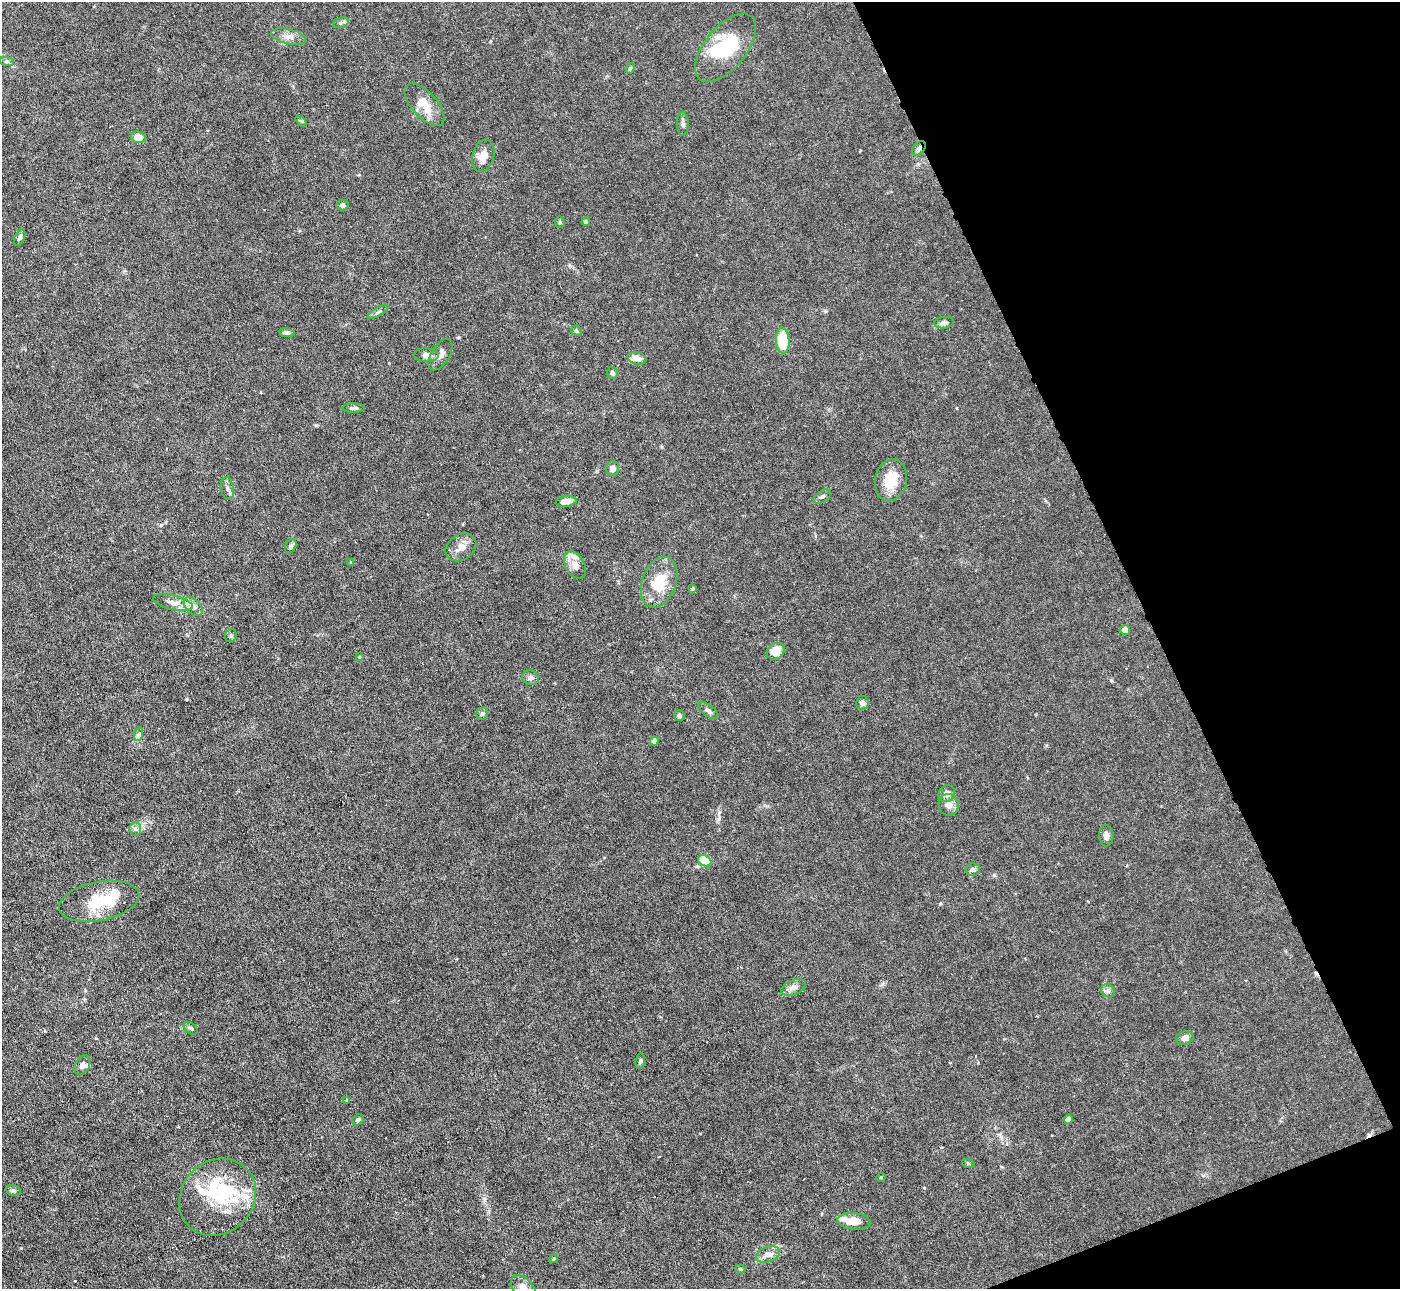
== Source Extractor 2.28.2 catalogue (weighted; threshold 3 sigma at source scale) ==
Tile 12 of 4 x 4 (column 4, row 3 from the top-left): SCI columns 4196-5593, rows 1570-2856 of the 5593 x 5578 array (HDU 1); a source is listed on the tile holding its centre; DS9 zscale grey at full resolution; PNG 1402 x 1291 px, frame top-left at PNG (2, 2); each listed source drawn as its Kron ellipse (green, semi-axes under 4 px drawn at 4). Shown black and unused: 19% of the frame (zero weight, under 3 of 6 exposures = <1% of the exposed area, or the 3 px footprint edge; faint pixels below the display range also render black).
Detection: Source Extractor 2.28.2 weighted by HDU 2 'WHT'; one run over the whole footprint, this tile lists its part. Background 0.0215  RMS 0.0027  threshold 0.0112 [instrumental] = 3 sigma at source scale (4.09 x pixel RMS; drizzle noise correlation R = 1.36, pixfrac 0.8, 0.05/0.05 arcsec/px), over >= 5 px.
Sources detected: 87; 2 inside a brighter object's white glare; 2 cosmic-ray / hot-pixel residue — neither listed nor drawn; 9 inside a brighter listed object's ellipse — not listed separately; the other 74 listed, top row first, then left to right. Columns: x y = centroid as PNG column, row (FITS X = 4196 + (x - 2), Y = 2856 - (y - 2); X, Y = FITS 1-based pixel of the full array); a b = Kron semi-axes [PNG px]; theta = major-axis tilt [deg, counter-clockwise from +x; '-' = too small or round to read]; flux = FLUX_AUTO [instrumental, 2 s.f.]
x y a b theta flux
341 23 8 5 20 0.51
288 37 18 7 -12 1.8
726 48 41 20 51 13
7 61 7 4 -9 0.45
630 68 5 4 - 0.35
424 105 26 12 -49 4.3
301 121 6 4 -43 0.33
683 124 12 5 -89 0.82
138 137 7 5 -5 2.2
919 149 8 5 49 0.74
483 156 17 10 73 2.8
343 205 6 5 - 0.78
560 222 5 5 - 0.36
586 222 4 4 - 0.51
20 238 9 5 65 0.7
378 312 12 3 28 0.49
944 323 9 6 6 0.79
576 331 6 4 -44 0.34
287 333 8 4 -8 0.67
783 341 13 6 -87 12
426 355 12 7 -4 1.4
440 355 17 9 58 1.6
637 358 10 6 -15 1.7
612 373 6 5 - 0.66
354 408 11 4 1 0.71
613 468 7 6 - 1.1
891 480 21 16 79 5.9
227 488 11 6 -80 1
822 497 10 5 31 0.67
566 501 10 5 8 2
291 546 8 5 60 0.59
461 547 16 12 34 2.3
351 562 4 3 - 0.35
575 565 15 9 -58 1.9
659 582 26 16 69 7.4
693 589 4 4 - 0.45
173 602 20 7 -13 2.2
193 606 11 7 -45 1.3
1125 630 5 5 - 1.6
231 636 6 6 - 0.52
776 651 9 7 38 4
359 657 4 3 - 0.25
531 678 8 7 - 0.95
862 703 6 6 - 0.97
708 711 12 5 -38 0.82
482 714 7 5 58 0.48
679 716 5 5 - 0.49
139 734 7 4 71 0.51
654 741 4 4 - 1.7
947 794 8 8 - 1.7
949 805 11 10 - 1.9
135 829 6 6 - 0.65
1106 836 10 7 -87 1
705 861 7 5 -29 12
973 870 7 6 - 0.61
99 901 41 19 11 9.9
794 987 13 7 22 1.3
1108 991 7 6 - 0.68
191 1028 7 5 -36 0.53
1185 1038 9 6 13 1
640 1061 7 5 81 0.51
82 1065 10 7 61 1
347 1100 3 2 - 0.31
1068 1119 4 4 - 1.8
358 1120 6 5 - 0.53
968 1163 6 4 -18 0.26
881 1177 5 3 - 0.21
14 1191 7 5 -18 0.5
217 1197 41 36 44 17
854 1221 16 8 -6 3.2
768 1254 12 7 18 2
553 1259 4 3 - 0.23
740 1269 5 3 - 0.31
524 1288 16 9 -48 1.8
Overlapping masked pixels (flux is a lower limit): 1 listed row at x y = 919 149
Isophote crosses this tile's border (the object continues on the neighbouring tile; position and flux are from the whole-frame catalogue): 1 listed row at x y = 524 1288
Unlisted compact peaks at least as high as the median listed source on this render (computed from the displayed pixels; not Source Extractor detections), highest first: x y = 924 1188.